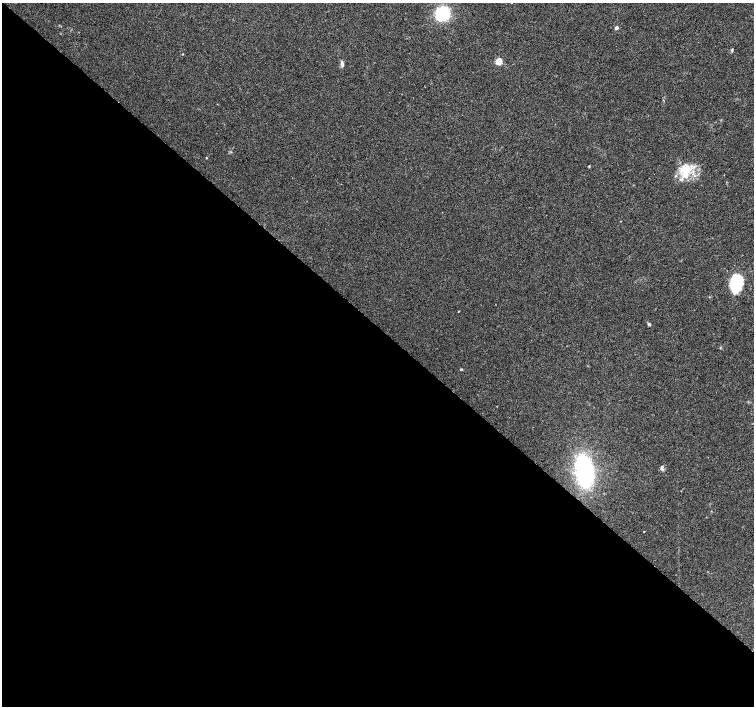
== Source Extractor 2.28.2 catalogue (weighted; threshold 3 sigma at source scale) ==
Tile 14 of 4 x 4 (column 2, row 4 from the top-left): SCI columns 1505-3007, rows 167-1574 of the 6021 x 6027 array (HDU 1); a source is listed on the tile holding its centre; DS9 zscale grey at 2 x 2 block average (1 PNG px = mean of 2 x 2 image px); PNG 756 x 708 px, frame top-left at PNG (2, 3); no overlay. Shown black and unused: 54% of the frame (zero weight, under 3 of 4 exposures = <1% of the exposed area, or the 3 px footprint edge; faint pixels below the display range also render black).
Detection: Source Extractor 2.28.2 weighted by HDU 2 'WHT'; one run over the whole footprint, this tile lists its part. Background 0.026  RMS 0.0034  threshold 0.0153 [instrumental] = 3 sigma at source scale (4.5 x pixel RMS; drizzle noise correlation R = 1.50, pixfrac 1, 0.0396/0.0396 arcsec/px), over >= 5 px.
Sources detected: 15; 1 inside a brighter object's white glare — not listed; the other 14 listed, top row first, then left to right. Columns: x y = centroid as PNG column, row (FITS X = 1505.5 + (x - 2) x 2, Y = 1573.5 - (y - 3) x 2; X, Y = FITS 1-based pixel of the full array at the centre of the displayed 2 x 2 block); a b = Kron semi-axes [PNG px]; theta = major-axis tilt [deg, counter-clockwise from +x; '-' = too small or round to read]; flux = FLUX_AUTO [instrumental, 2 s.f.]
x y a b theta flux
442 14 11 10 - 41
616 28 2 2 - 3.7
182 54 2 2 - 0.41
499 61 3 3 - 32
342 63 8 4 -71 2.1
206 158 2 2 - 0.51
589 166 3 3 - 0.55
685 171 17 13 88 18
737 282 16 10 -83 37
459 311 2 2 - 0.33
649 324 4 3 - 1.4
661 468 6 4 -82 1.7
584 471 22 10 -81 150
644 532 2 2 - 0.3
Diffuse or blended objects may show on this block-average render without a row.